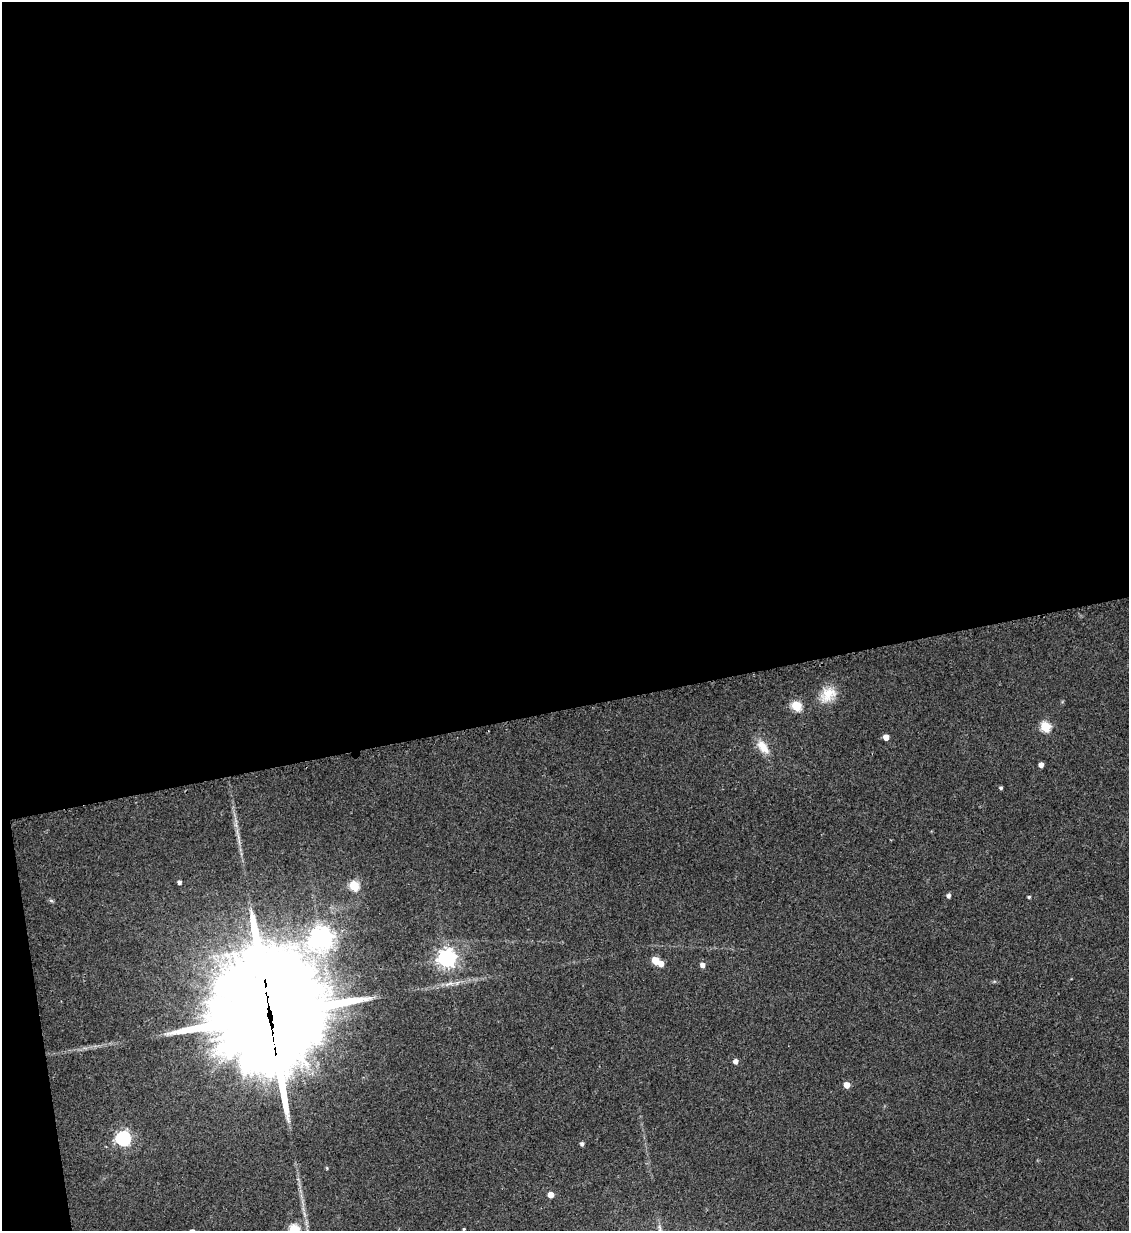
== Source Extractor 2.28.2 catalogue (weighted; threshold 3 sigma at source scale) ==
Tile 1 of 4 x 4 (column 1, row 1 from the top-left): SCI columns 149-1275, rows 3700-4928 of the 4909 x 4937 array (HDU 1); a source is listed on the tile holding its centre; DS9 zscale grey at full resolution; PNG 1131 x 1233 px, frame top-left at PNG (2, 2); no overlay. Shown black and unused: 59% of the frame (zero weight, under 2 of 3 exposures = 1% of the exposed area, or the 3 px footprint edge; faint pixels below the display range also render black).
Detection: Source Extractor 2.28.2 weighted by HDU 2 'WHT'; one run over the whole footprint, this tile lists its part. Background 0.0794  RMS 0.0076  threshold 0.0344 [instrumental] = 3 sigma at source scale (4.5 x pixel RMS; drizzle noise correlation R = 1.50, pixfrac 1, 0.05/0.05 arcsec/px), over >= 5 px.
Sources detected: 27; all 27 listed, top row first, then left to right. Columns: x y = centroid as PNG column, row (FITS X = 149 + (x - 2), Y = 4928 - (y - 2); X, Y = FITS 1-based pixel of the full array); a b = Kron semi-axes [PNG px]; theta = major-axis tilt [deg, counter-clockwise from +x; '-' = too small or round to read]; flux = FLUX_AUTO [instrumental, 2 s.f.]
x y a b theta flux
828 694 23 17 44 15
796 706 5 5 - 48
1045 726 6 5 - 47
886 737 4 4 - 7.6
763 747 20 10 -53 11
1041 765 4 4 - 4.6
1001 788 4 3 - 1.2
236 825 7 4 -71 2.2
179 882 4 4 - 2.3
354 885 5 5 - 46
948 896 4 4 - 2.4
1029 897 4 4 - 0.91
51 901 6 4 -3 1.2
321 938 9 8 - 590
446 958 7 7 - 390
655 960 5 5 - 18
661 963 5 4 - 6.8
702 965 5 5 - 3.8
270 1016 49 34 -83 21000
735 1061 5 4 - 4
847 1085 5 5 - 8.2
123 1138 6 6 - 200
582 1144 4 4 - 2
327 1168 4 4 - 0.78
550 1194 5 5 - 6.9
294 1229 6 5 - 58
464 1229 3 3 - 0.81
Overlapping masked pixels (flux is a lower limit): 1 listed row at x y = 270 1016
Isophote crosses this tile's border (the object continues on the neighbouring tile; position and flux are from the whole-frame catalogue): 1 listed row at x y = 294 1229